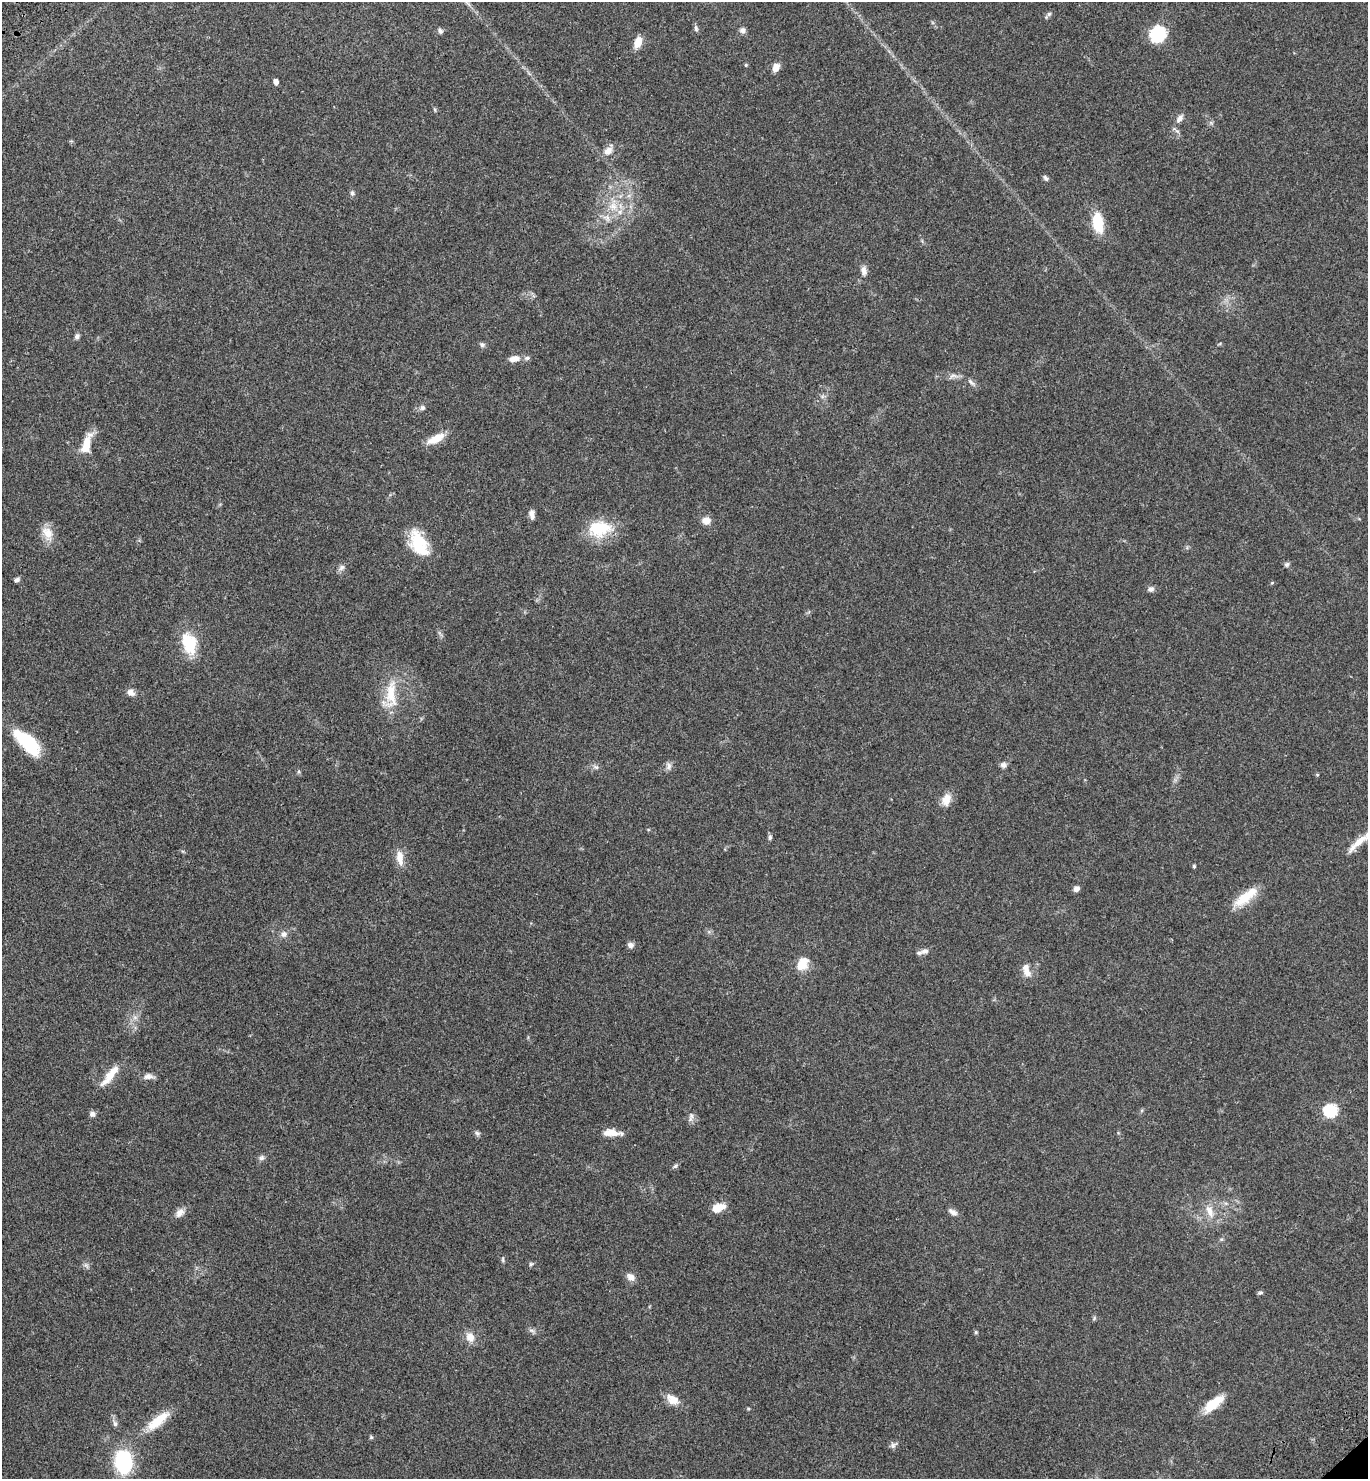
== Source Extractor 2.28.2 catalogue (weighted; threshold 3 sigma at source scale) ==
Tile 11 of 4 x 4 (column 3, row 3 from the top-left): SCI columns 3117-4482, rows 1577-3053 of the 6092 x 6110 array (HDU 1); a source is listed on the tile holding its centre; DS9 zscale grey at full resolution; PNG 1370 x 1481 px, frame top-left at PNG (2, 2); no overlay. Shown black and unused: <1% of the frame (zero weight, under 3 of 4 exposures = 6% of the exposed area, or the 3 px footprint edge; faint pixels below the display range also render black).
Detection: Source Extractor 2.28.2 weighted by HDU 2 'WHT'; one run over the whole footprint, this tile lists its part. Background 0.0616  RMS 0.0057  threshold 0.0256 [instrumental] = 3 sigma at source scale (4.5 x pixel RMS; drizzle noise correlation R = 1.50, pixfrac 1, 0.05/0.05 arcsec/px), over >= 5 px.
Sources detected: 89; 1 inside a brighter object's white glare — not listed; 4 inside a brighter listed object's ellipse — not listed separately; the other 84 listed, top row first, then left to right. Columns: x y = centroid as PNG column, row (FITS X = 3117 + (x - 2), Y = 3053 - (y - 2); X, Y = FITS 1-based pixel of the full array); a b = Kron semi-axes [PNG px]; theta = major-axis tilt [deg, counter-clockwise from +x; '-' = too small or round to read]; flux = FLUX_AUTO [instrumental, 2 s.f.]
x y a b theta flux
1049 14 6 6 - 1.3
696 28 9 5 -78 1.3
743 30 8 7 - 1.9
440 31 7 6 - 1.3
1158 34 12 11 - 38
638 42 11 7 69 7.2
746 65 5 4 - 0.66
776 68 9 7 62 4.5
276 82 5 4 - 3
1179 118 13 7 57 2.9
608 151 12 9 39 4.2
1046 178 9 4 -53 1.2
352 193 7 6 - 1.3
613 206 13 12 - 7.3
607 218 11 8 -47 3.2
1098 223 18 9 -84 20
864 271 13 7 -83 2.9
77 336 7 6 - 1.5
482 345 8 6 -21 1.3
514 359 14 7 9 4.4
953 376 14 5 7 2.4
971 382 13 5 -41 1.8
422 408 7 6 - 1.4
436 439 19 8 27 9.3
87 443 24 9 70 9.7
532 514 10 5 -81 2.9
706 521 8 8 - 5
599 529 30 20 5 21
47 533 20 13 -63 7.3
419 543 30 16 -64 22
1287 564 7 6 - 1.1
342 567 9 7 46 1.9
17 580 7 5 39 1.5
1272 583 5 3 - 0.53
1151 589 7 6 - 2
189 643 28 17 -73 18
131 693 9 7 -30 3
390 695 44 17 82 18
27 742 38 15 -44 28
1003 765 8 7 - 1.8
669 766 10 7 83 2.1
596 767 8 6 -4 1.5
1317 775 5 3 - 0.51
946 799 17 11 71 5.8
770 837 6 6 - 1.2
1359 842 30 9 39 9.4
400 858 20 9 -82 5.9
1194 866 4 4 - 0.7
1076 889 7 6 - 2.4
1245 897 35 11 38 14
284 934 9 8 - 2.4
631 945 7 6 - 2.2
925 951 11 7 15 2.3
802 963 16 16 - 7.8
1026 970 19 9 -74 4.9
135 1017 7 5 0 1.5
110 1075 33 8 51 9.1
148 1076 13 8 6 2.9
1330 1110 7 6 - 68
92 1114 8 7 - 1.8
691 1116 8 7 - 2
477 1133 8 6 -31 1.3
612 1133 22 7 -4 6.8
261 1158 8 7 - 1.6
675 1166 8 5 47 1.1
718 1207 15 9 19 6.5
1210 1211 21 9 -67 6.4
953 1212 13 6 -35 2.5
180 1213 13 9 46 3.5
503 1259 8 4 -90 0.86
531 1264 6 5 - 0.87
86 1265 7 5 -44 1.3
631 1277 11 8 -37 3.5
1260 1293 7 4 14 0.92
532 1330 9 4 -9 1.3
976 1332 5 4 - 0.84
470 1337 13 11 -70 5.1
672 1399 17 11 -37 6
1214 1404 26 10 39 13
158 1421 35 11 39 13
115 1424 9 5 -73 1.7
371 1437 5 5 - 0.72
893 1445 10 7 30 1.8
124 1462 19 13 -85 53